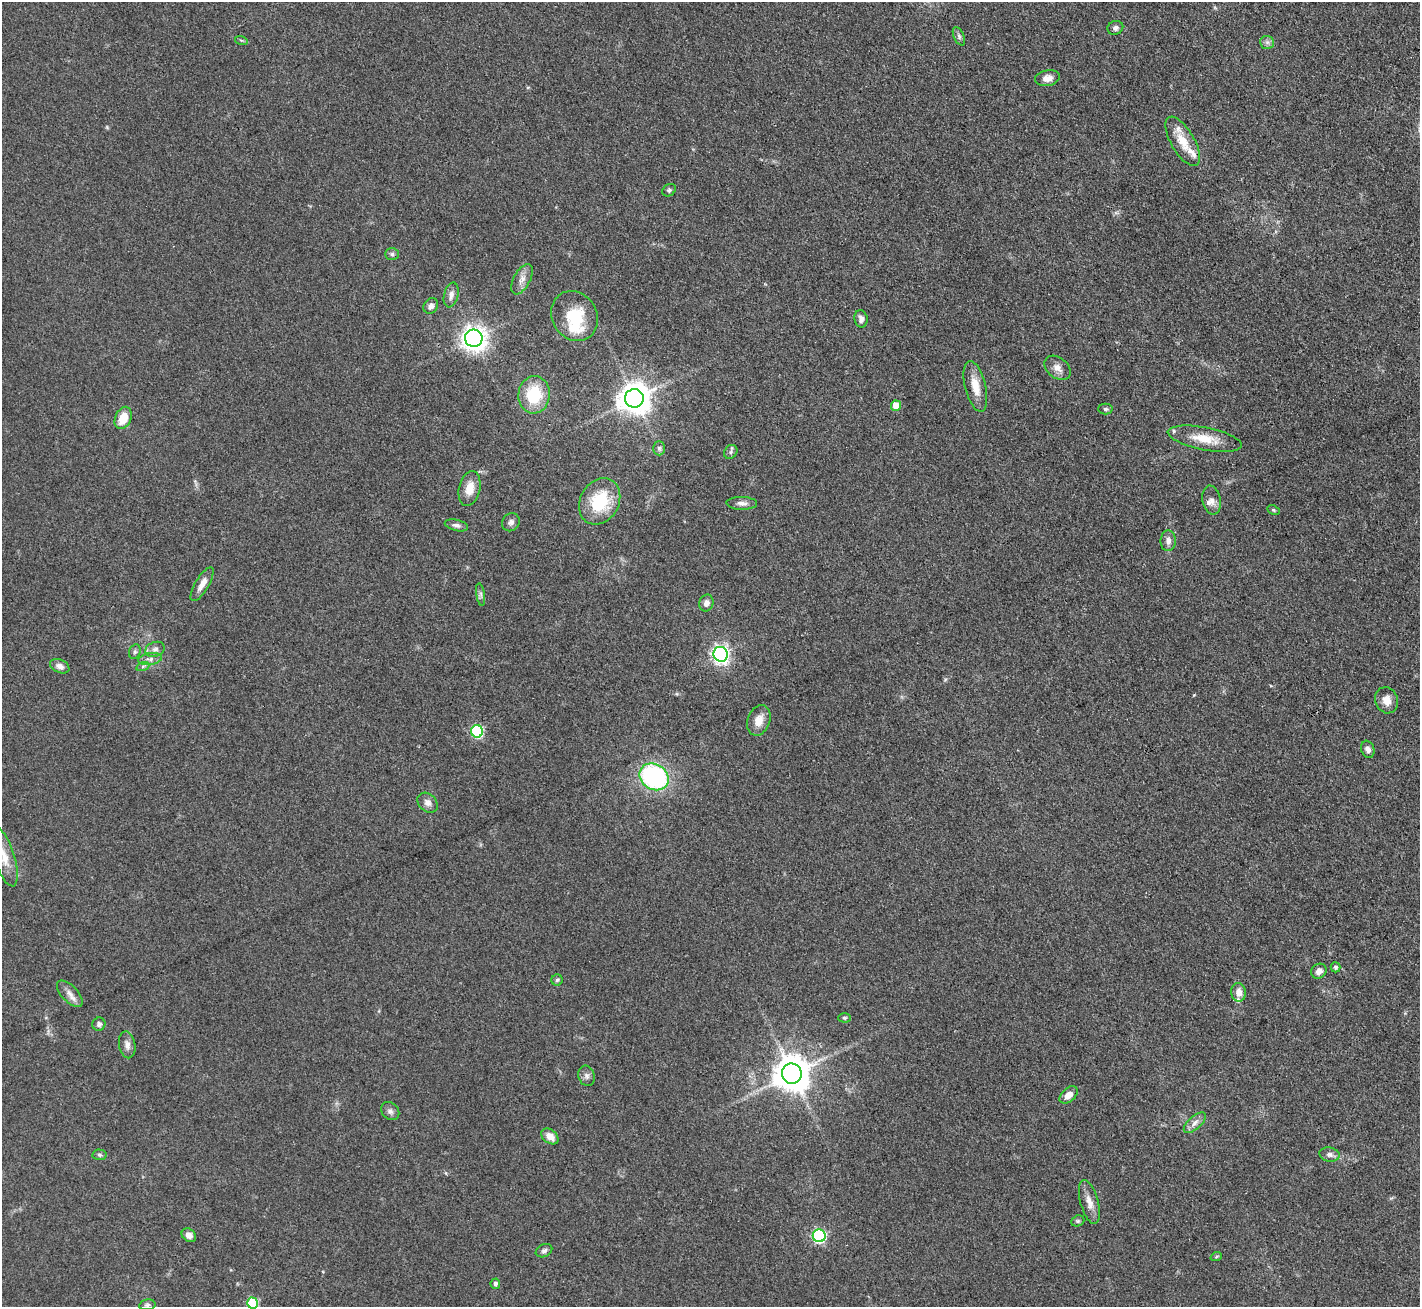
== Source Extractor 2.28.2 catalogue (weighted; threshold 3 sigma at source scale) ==
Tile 10 of 4 x 4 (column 2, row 3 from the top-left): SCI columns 1419-2836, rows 1457-2761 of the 5672 x 5659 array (HDU 1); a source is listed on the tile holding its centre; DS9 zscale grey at full resolution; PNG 1422 x 1309 px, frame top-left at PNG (2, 2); each listed source drawn as its Kron ellipse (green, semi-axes under 4 px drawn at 4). Shown black and unused: <1% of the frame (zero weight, under 3 of 4 exposures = <1% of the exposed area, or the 3 px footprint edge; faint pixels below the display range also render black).
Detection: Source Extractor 2.28.2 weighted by HDU 2 'WHT'; one run over the whole footprint, this tile lists its part. Background 0.0921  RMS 0.0064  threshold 0.0286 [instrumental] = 3 sigma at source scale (4.5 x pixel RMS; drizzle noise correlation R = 1.50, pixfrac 1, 0.05/0.05 arcsec/px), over >= 5 px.
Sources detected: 79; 6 inside a brighter listed object's ellipse — not listed separately; the other 73 listed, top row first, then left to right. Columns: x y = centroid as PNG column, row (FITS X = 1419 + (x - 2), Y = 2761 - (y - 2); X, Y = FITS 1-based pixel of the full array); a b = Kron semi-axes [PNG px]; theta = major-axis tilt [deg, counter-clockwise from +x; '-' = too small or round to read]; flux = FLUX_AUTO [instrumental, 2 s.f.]
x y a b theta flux
1115 28 8 6 23 2.1
959 36 10 5 -66 1.7
241 40 6 4 -18 0.83
1267 42 7 6 - 2
1047 78 12 8 10 4.3
1183 141 28 11 -60 13
669 190 7 5 36 1.5
392 254 7 6 - 1.5
522 279 16 8 62 4.7
451 295 12 7 76 3.3
431 306 8 6 55 2.8
575 316 26 22 -58 26
861 319 8 6 -80 2.7
474 338 9 8 - 460
1058 368 15 10 -39 4.7
975 386 26 10 -76 10
534 395 19 15 84 28
634 398 9 9 - 1000
896 406 5 5 - 11
1105 409 7 5 -1 1.3
123 418 11 8 66 12
1205 439 37 11 -11 15
659 448 7 6 - 1.6
731 452 7 6 - 1.5
470 488 18 10 78 9.1
1212 500 14 9 -78 4.1
600 501 24 19 60 31
742 503 15 6 -1 3.4
1273 510 6 4 -27 1
511 522 9 8 - 2.6
456 525 12 5 -14 2.4
1168 541 10 8 -90 3.5
202 584 19 6 59 5.3
481 595 11 4 -81 1.8
706 603 8 7 - 3.3
155 649 10 7 18 2.7
135 652 7 5 70 1.4
721 654 7 7 - 240
150 659 12 6 8 2.9
60 666 10 6 -23 3.3
143 666 7 4 19 1.2
1387 700 13 11 -67 6
759 720 16 11 70 7.1
477 731 6 6 - 67
1368 749 9 6 -71 2.8
654 777 15 12 -32 110
427 803 11 8 -42 3.5
4 857 30 10 -73 11
1335 967 5 5 - 1.5
1319 971 8 7 - 3.6
557 980 5 5 - 1.1
1239 992 9 7 -84 5.4
70 994 16 8 -46 4.5
844 1018 6 4 -2 0.9
99 1024 7 6 - 1.9
127 1045 13 8 -79 3.6
792 1074 10 10 - 1600
586 1076 10 8 -74 2.7
1069 1095 11 6 42 5.3
390 1111 10 8 -43 2.5
1195 1123 14 6 42 3.6
550 1136 9 6 -39 6
1329 1154 10 7 -10 2.9
99 1155 7 5 -3 1.1
1089 1202 23 9 -75 6.4
1078 1221 7 5 20 1.1
189 1235 8 6 -40 3.4
819 1236 6 6 - 98
544 1251 8 6 24 1.9
1216 1257 6 3 20 0.74
495 1284 5 5 - 1.9
252 1303 5 5 - 40
147 1305 8 5 10 1.4
Isophote crosses this tile's border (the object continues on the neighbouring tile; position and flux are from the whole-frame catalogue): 2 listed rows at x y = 4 857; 252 1303